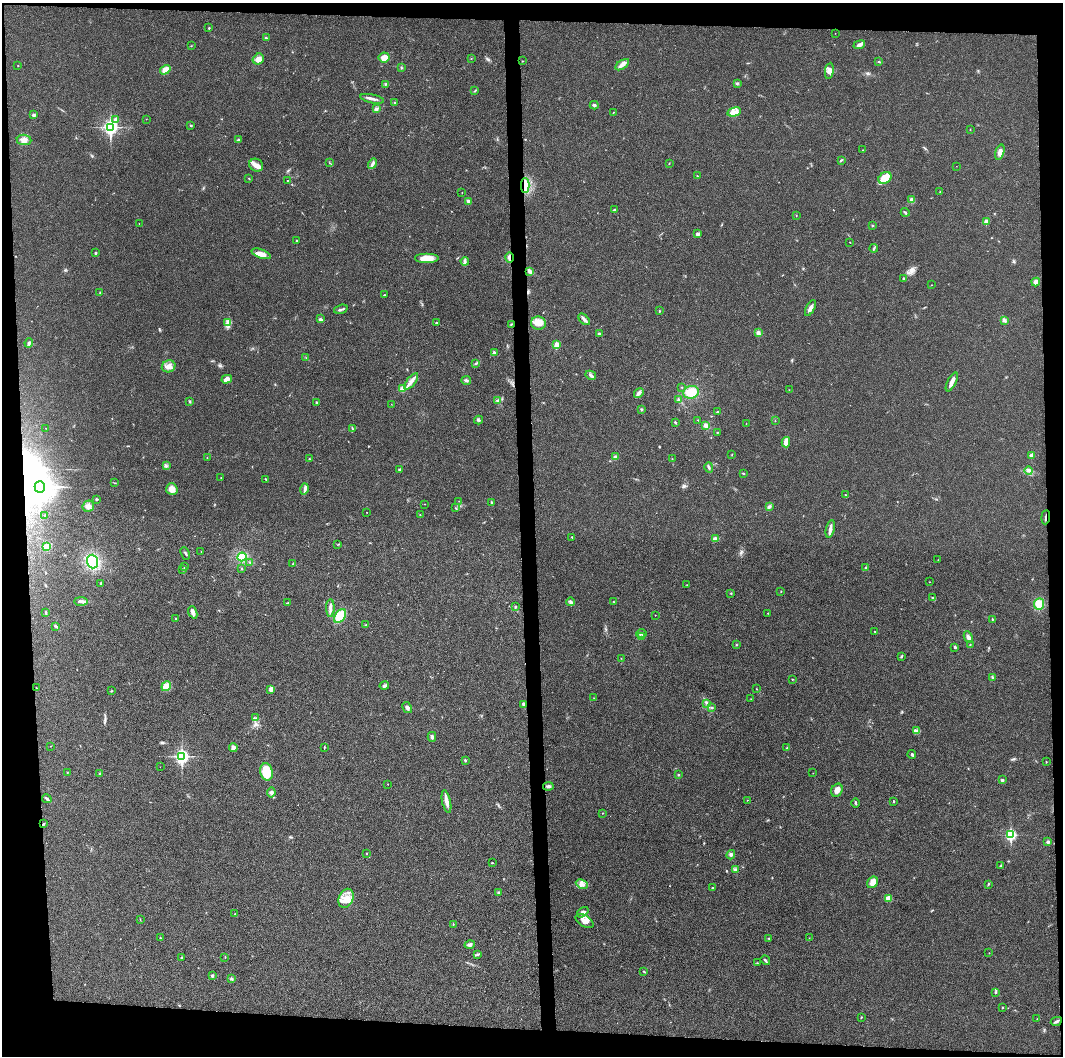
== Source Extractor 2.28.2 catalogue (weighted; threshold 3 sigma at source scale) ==
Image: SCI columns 3-4245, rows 2-4217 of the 4247 x 4221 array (HDU 1 of 3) = the unmasked area's bounding box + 8 px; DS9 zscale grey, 4 x 4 block average (1 PNG px = mean of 4 x 4 image px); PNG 1065 x 1058 px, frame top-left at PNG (2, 3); each listed source drawn as its Kron ellipse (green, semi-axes under 4 px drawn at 4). Shown black and unused: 9% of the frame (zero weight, under 3 of 4 exposures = <1% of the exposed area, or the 3 px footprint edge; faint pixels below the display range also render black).
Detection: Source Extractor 2.28.2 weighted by HDU 2 'WHT'. Background 0.0243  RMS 0.0055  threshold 0.0246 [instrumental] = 3 sigma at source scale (4.5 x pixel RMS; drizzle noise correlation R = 1.50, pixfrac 1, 0.05/0.05 arcsec/px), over >= 5 px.
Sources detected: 293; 1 too faint to see at this stretch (4 x 4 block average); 3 inside a brighter object's white glare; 2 cosmic-ray / hot-pixel residue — neither listed nor drawn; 3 coinciding with a brighter row at this scale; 13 inside a brighter listed object's ellipse — not listed separately; the other 271 listed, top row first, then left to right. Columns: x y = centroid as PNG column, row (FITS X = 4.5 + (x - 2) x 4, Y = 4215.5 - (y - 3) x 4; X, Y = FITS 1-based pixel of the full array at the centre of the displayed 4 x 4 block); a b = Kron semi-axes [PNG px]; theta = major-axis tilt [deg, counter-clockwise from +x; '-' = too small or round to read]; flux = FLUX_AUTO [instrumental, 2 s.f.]
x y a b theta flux
209 28 2 2 - 2.6
835 33 2 2 - 0.58
266 38 3 2 - 3.2
859 45 6 3 20 12
191 46 2 2 - 1.1
384 57 5 5 - 19
471 58 2 2 - 0.84
258 59 6 5 - 18
522 61 2 2 - 1.5
879 62 3 2 - 2.4
622 65 8 3 35 16
18 66 3 2 - 0.9
401 68 3 2 - 2.1
165 70 6 4 34 28
829 71 8 4 81 16
737 83 3 2 - 2.9
385 84 2 2 - 1.8
475 91 2 2 - 1.8
372 99 12 2 -11 12
394 103 2 2 - 1.5
594 105 4 3 - 5.9
376 109 3 2 - 4.2
614 112 2 2 - 1.1
734 112 7 4 14 17
33 115 4 3 - 4.7
116 119 2 2 - 22
146 119 2 2 - 0.73
191 125 2 2 - 3.8
111 127 3 3 - 920
970 129 2 2 - 0.92
24 140 7 5 -8 19
238 140 3 2 - 2.8
862 150 2 2 - 1.3
1000 152 8 4 73 15
841 160 3 2 - 3.4
329 163 2 2 - 1.6
372 164 5 3 - 7.5
669 164 2 2 - 1.8
256 165 7 6 - 18
956 166 2 2 - 0.85
697 176 2 2 - 1.3
249 178 2 2 - 1.7
885 178 7 5 37 62
287 181 2 2 - 1.7
525 185 7 4 -89 80
462 192 2 2 - 1.2
940 192 2 2 - 1
912 200 3 3 - 11
468 201 2 2 - 12
614 210 3 2 - 4.8
905 212 4 2 - 4
796 215 2 2 - 1.4
986 222 2 2 - 33
139 224 2 2 - 0.55
872 226 2 2 - 2.8
698 234 3 3 - 8.3
296 241 2 2 - 4.9
850 242 2 2 - 1.4
874 248 4 2 - 4.4
95 253 2 2 - 3.6
261 254 10 3 -20 29
509 257 5 2 - 8.9
427 258 12 5 0 37
465 261 4 3 - 5.9
530 272 4 3 - 7.5
903 278 3 2 - 3.2
1036 282 4 4 - 13
931 285 2 2 - 1.2
100 292 3 2 - 1.8
384 295 2 2 - 2.2
810 308 8 3 62 17
341 309 7 2 16 5.6
659 311 3 2 - 1.6
320 319 4 3 - 4.9
584 319 7 3 -44 9
1005 320 3 2 - 2.3
228 322 3 2 - 5.6
436 322 3 2 - 1.8
538 323 7 6 - 24
511 324 2 2 - 1.9
758 333 3 3 - 11
599 334 3 2 - 5.4
29 343 5 2 - 6.1
556 345 2 2 - 81
495 353 3 3 - 3.8
306 358 2 2 - 0.97
476 363 4 2 - 3.4
168 366 7 6 - 20
591 375 5 2 - 6.9
227 379 5 4 - 15
466 380 5 2 - 6
411 381 10 3 52 18
952 382 10 3 63 21
682 387 2 2 - 1.8
402 389 4 3 - 16
789 390 2 2 - 0.66
691 392 8 6 13 55
639 393 5 3 - 13
497 400 3 2 - 4.2
678 400 3 2 - 6.5
190 401 3 2 - 4
316 402 3 2 - 2.2
391 404 2 2 - 0.91
641 409 2 2 - 3
718 412 2 2 - 3.2
479 420 4 2 - 4.4
698 420 2 2 - 1.2
775 421 2 2 - 1.5
675 422 2 2 - 5.3
746 424 2 2 - 0.8
706 426 4 3 - 15
45 428 2 2 - 0.6
352 428 3 2 - 2.3
717 432 2 2 - 1.5
786 442 5 3 - 24
732 455 2 2 - 0.99
1031 455 3 3 - 10
616 457 4 3 - 7.8
207 458 2 2 - 1.7
309 459 2 2 - 2.2
672 459 2 2 - 0.89
166 466 4 2 - 3
709 467 5 2 - 5.1
400 469 2 2 - 5.1
1029 470 4 2 - 5.8
743 473 4 2 - 2.3
221 478 2 2 - 1.5
266 479 2 2 - 2
114 483 2 2 - 0.93
40 487 6 5 - 3500
172 489 6 5 - 27
305 489 5 2 - 7.7
845 495 4 2 - 3.9
96 499 2 2 - 4
459 501 2 2 - 0.87
491 502 2 2 - 2.1
425 504 2 2 - 1.1
88 506 6 5 - 14
769 507 4 3 - 7
455 508 2 2 - 1.3
366 512 2 2 - 1
420 515 2 2 - 1.7
44 516 2 2 - 1.1
1046 517 7 2 85 6.2
830 529 9 2 78 16
572 537 2 2 - 1.8
715 539 3 2 - 13
338 544 3 2 - 1.5
47 546 3 2 - 5.7
201 551 2 2 - 0.83
185 553 6 2 -66 3.3
242 557 5 3 - 79
938 560 2 2 - 1.1
92 562 7 5 -71 180
250 562 3 2 - 2.2
293 564 2 2 - 4.3
184 567 2 2 - 1.5
865 567 2 2 - 3.1
242 569 2 2 - 2.2
183 570 3 2 - 3.5
930 582 2 2 - 0.75
101 583 3 2 - 3.3
687 585 2 2 - 0.79
781 591 3 2 - 1.5
731 593 2 2 - 2
932 598 2 2 - 1.9
81 601 7 3 -1 9.4
571 602 4 3 - 6
613 602 2 2 - 1.1
288 603 3 2 - 2.5
1039 604 6 5 - 42
515 607 3 2 - 3.1
330 608 9 3 89 12
193 612 6 3 -69 13
46 613 4 2 - 3.9
768 613 2 2 - 1.7
655 615 2 2 - 1.5
340 616 8 5 57 77
175 619 3 2 - 2.7
992 620 3 2 - 1.8
366 625 2 2 - 1.7
56 626 3 2 - 3.4
875 631 2 2 - 1.6
641 633 5 2 - 3.9
642 636 3 2 - 2.3
968 637 6 3 -65 12
970 644 2 2 - 1.7
736 645 3 2 - 1.9
955 647 3 2 - 4.6
901 656 3 2 - 3.3
621 658 2 2 - 0.87
992 677 3 2 - 3.2
792 679 2 2 - 1.4
166 686 5 4 - 31
384 686 5 3 - 6.1
36 688 2 2 - 1.5
271 689 3 3 - 15
757 689 2 2 - 1.1
111 691 2 2 - 2
594 698 2 2 - 0.81
751 699 2 2 - 0.85
707 703 3 2 - 4
524 704 3 3 - 6.7
712 707 2 2 - 2
407 708 6 3 -60 8
256 718 4 2 - 4.1
917 731 4 3 - 6.9
432 737 5 3 - 7.9
50 746 2 2 - 0.86
324 747 3 2 - 1.9
233 748 4 3 - 12
787 748 3 2 - 3.7
912 754 4 3 - 5.8
182 756 3 2 - 800
465 760 3 2 - 2.5
1046 762 2 2 - 1.2
160 767 2 2 - 0.65
267 772 9 6 -79 92
67 773 2 2 - 1.4
100 773 2 2 - 2.2
813 773 2 2 - 0.71
678 775 2 2 - 2.3
1002 780 3 3 - 3.9
388 784 2 2 - 0.95
548 786 5 3 - 7.1
837 790 7 5 62 20
271 793 5 3 - 6.6
47 799 5 3 - 5
747 800 2 2 - 0.78
893 801 3 2 - 2.2
446 802 11 3 -78 20
856 803 4 2 - 2.9
602 813 2 2 - 1.3
43 824 3 2 - 3.6
1011 835 3 2 - 390
1048 842 3 3 - 5.6
367 853 2 2 - 1.5
731 855 4 3 - 5.4
492 863 2 2 - 2.2
1001 865 3 2 - 2.6
735 869 3 3 - 6.7
873 882 6 5 - 26
582 884 6 3 -26 13
988 884 2 2 - 2.6
713 888 3 2 - 2.5
498 893 2 2 - 1.4
346 898 10 7 66 34
888 898 4 4 - 15
583 912 6 4 38 10
234 914 2 2 - 1.2
140 919 2 2 - 1.4
585 921 10 5 -32 21
453 924 2 2 - 1.6
160 938 2 2 - 2.6
769 938 3 2 - 2.7
809 938 2 2 - 0.8
470 945 5 3 - 8.6
989 953 2 2 - 0.7
477 954 2 2 - 2
225 957 2 2 - 1.1
181 958 3 2 - 3.2
765 960 5 2 - 5.7
757 963 2 2 - 1
643 971 3 2 - 2.3
212 976 2 2 - 7.1
231 979 3 2 - 3.6
996 992 4 2 - 3
1003 1007 2 2 - 2.3
861 1017 2 2 - 2.3
1037 1019 2 2 - 0.89
1056 1021 6 2 26 7.1
Overlapping masked pixels (flux is a lower limit): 5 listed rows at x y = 525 185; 509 257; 40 487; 1046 517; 43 824
Diffuse or blended objects may show on this block-average render without a row.